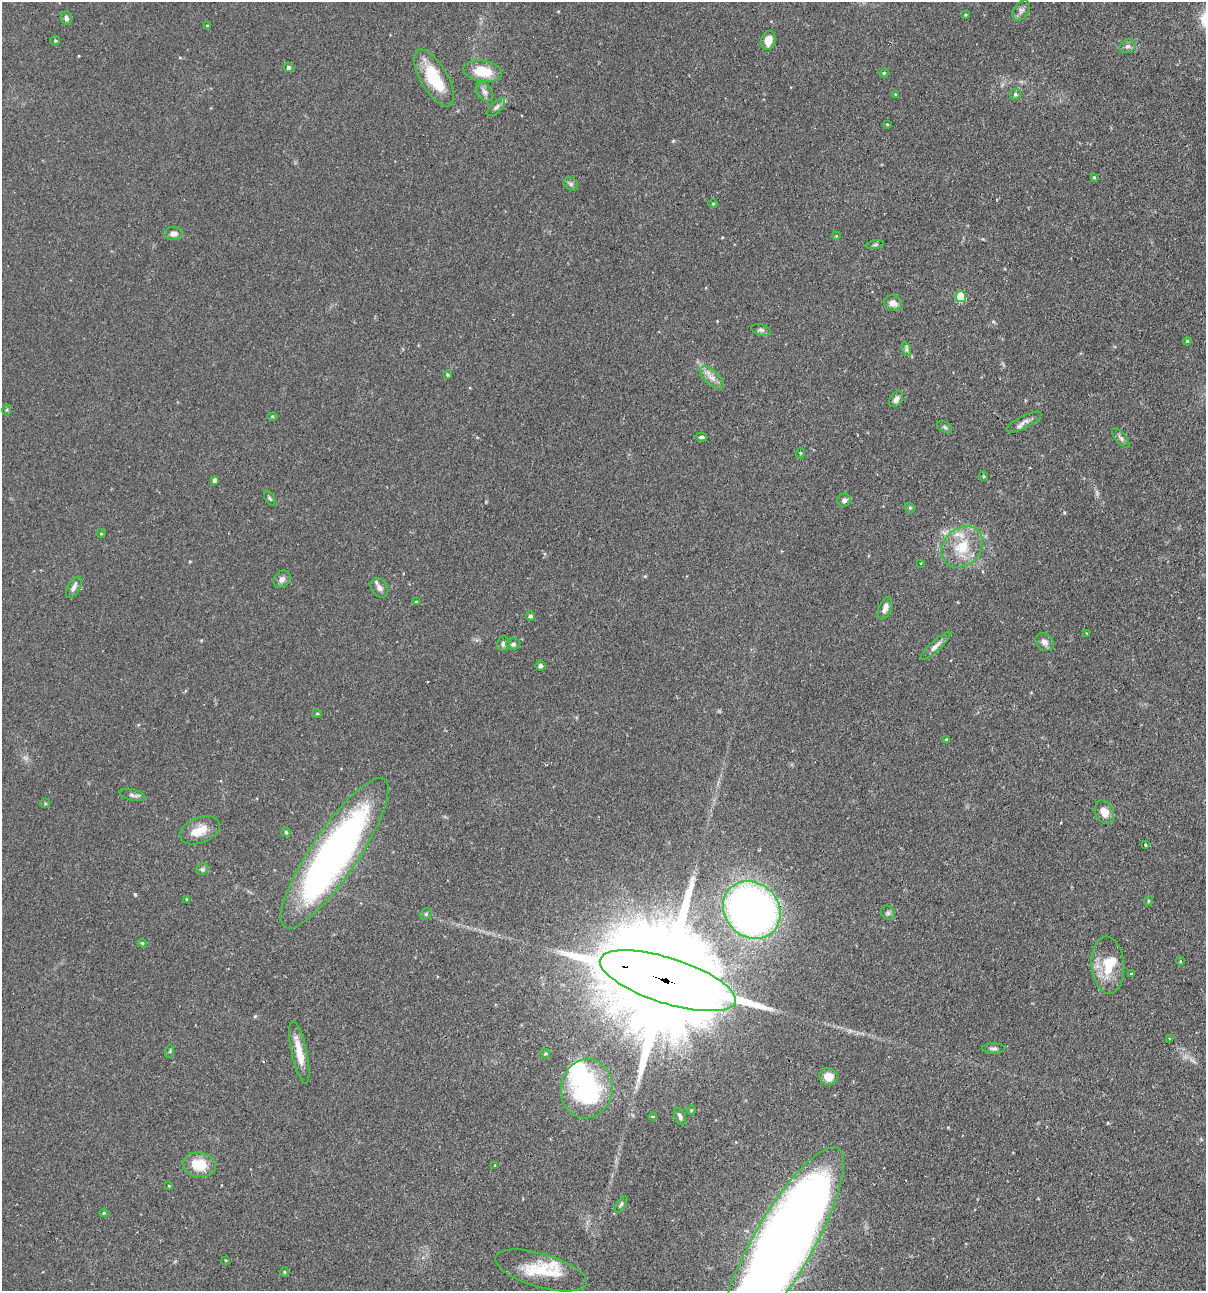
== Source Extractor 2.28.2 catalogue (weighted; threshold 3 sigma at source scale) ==
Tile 6 of 4 x 4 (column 2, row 2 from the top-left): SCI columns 1358-2561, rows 2614-3902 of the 5247 x 5227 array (HDU 1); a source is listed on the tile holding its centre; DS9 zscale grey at full resolution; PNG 1208 x 1293 px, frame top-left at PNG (2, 2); each listed source drawn as its Kron ellipse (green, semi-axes under 4 px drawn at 4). Shown black and unused: <1% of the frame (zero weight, under 2 of 3 exposures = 4% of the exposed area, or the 3 px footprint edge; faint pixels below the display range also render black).
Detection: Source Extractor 2.28.2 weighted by HDU 2 'WHT'; one run over the whole footprint, this tile lists its part. Background 0.0889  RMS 0.0054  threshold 0.0242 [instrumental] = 3 sigma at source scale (4.5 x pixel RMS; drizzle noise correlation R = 1.50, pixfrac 1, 0.05/0.05 arcsec/px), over >= 5 px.
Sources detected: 105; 2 inside a brighter object's white glare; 1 cosmic-ray / hot-pixel residue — neither listed nor drawn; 6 inside a brighter listed object's ellipse — not listed separately; the other 96 listed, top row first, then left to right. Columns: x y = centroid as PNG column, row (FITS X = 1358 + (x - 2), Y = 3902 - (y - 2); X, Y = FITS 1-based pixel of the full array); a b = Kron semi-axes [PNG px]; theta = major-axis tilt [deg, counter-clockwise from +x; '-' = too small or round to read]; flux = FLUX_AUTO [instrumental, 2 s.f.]
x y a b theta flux
1021 10 11 7 55 2.1
965 15 3 3 - 0.53
66 18 7 5 -78 1.3
207 26 4 3 - 0.54
768 40 10 7 73 5.4
55 41 5 4 - 0.59
1128 46 8 6 28 1.5
288 67 5 5 - 1.3
483 71 19 10 -9 14
884 73 5 4 - 0.56
434 78 32 13 -60 24
485 92 10 7 -51 2.3
895 94 3 3 - 0.41
1015 94 5 5 - 1.1
496 107 11 5 45 1.6
887 125 3 2 - 0.58
1094 177 4 4 - 0.6
571 184 8 6 -28 1.3
713 203 5 3 - 0.46
173 233 9 7 4 2.6
836 236 4 3 - 0.49
875 245 9 3 12 0.89
961 297 5 5 - 17
893 303 9 7 -8 3.3
761 330 10 5 -16 1.3
1187 341 4 3 - 0.54
906 349 7 4 -72 1.1
447 375 3 3 - 1.1
712 378 14 7 -41 3.7
896 399 9 6 54 2.4
7 410 6 4 89 0.61
272 416 5 3 - 0.54
1024 422 19 6 27 2.9
945 427 8 5 -28 0.91
701 437 6 3 -11 2.1
1121 438 12 5 -50 1.6
800 453 5 3 - 0.48
983 476 5 3 - 0.52
215 480 4 4 - 1.7
270 498 8 4 -58 0.91
844 500 6 6 - 1.8
910 508 6 4 -44 0.74
101 534 4 4 - 0.58
962 547 23 18 43 16
921 563 4 2 - 0.39
282 579 9 7 51 2.1
74 587 12 6 59 1.9
379 588 10 8 -53 2.3
416 602 4 3 - 0.52
885 608 12 6 69 3.4
530 616 5 4 - 1.2
1087 634 4 2 - 0.37
1045 642 10 8 -43 2.5
503 644 7 6 - 1.6
513 644 7 6 - 1.2
935 646 19 5 42 2.7
541 666 5 5 - 1.3
317 713 4 4 - 0.65
946 740 3 3 - 1
133 795 13 5 -14 1.7
45 803 5 4 - 0.62
1104 812 12 9 -65 5.1
200 830 21 13 22 7.9
286 832 5 4 - 0.72
1145 845 3 3 - 1.1
335 853 89 23 56 250
202 869 6 5 - 1.1
186 899 4 2 - 0.41
1148 901 5 3 - 0.53
752 910 31 26 -47 310
888 913 7 6 - 1.2
426 914 6 5 - 0.84
142 943 4 4 - 0.57
1180 961 4 3 - 0.4
1108 965 28 16 -85 15
1131 974 3 3 - 0.76
668 981 71 22 -18 26000
1170 1038 3 3 - 1.1
993 1048 11 5 0 1.4
170 1051 6 4 72 0.64
299 1053 32 7 -78 10
545 1054 5 4 - 0.84
828 1077 9 8 - 6.3
587 1089 30 26 83 67
691 1110 5 4 - 0.52
680 1116 9 5 -65 1.5
653 1117 4 3 - 1.9
199 1165 17 12 -7 13
495 1165 3 3 - 0.63
169 1186 4 3 - 0.41
621 1204 9 4 57 1.1
104 1213 4 4 - 0.58
783 1244 110 30 60 910
226 1260 4 3 - 0.47
541 1270 47 17 -16 19
284 1272 4 4 - 0.6
Overlapping masked pixels (flux is a lower limit): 3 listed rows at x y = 335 853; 668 981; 783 1244
Isophote crosses this tile's border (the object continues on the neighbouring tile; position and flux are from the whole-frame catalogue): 1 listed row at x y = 783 1244
Unlisted compact peaks at least as high as the median listed source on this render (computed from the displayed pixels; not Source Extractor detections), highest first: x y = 135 894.